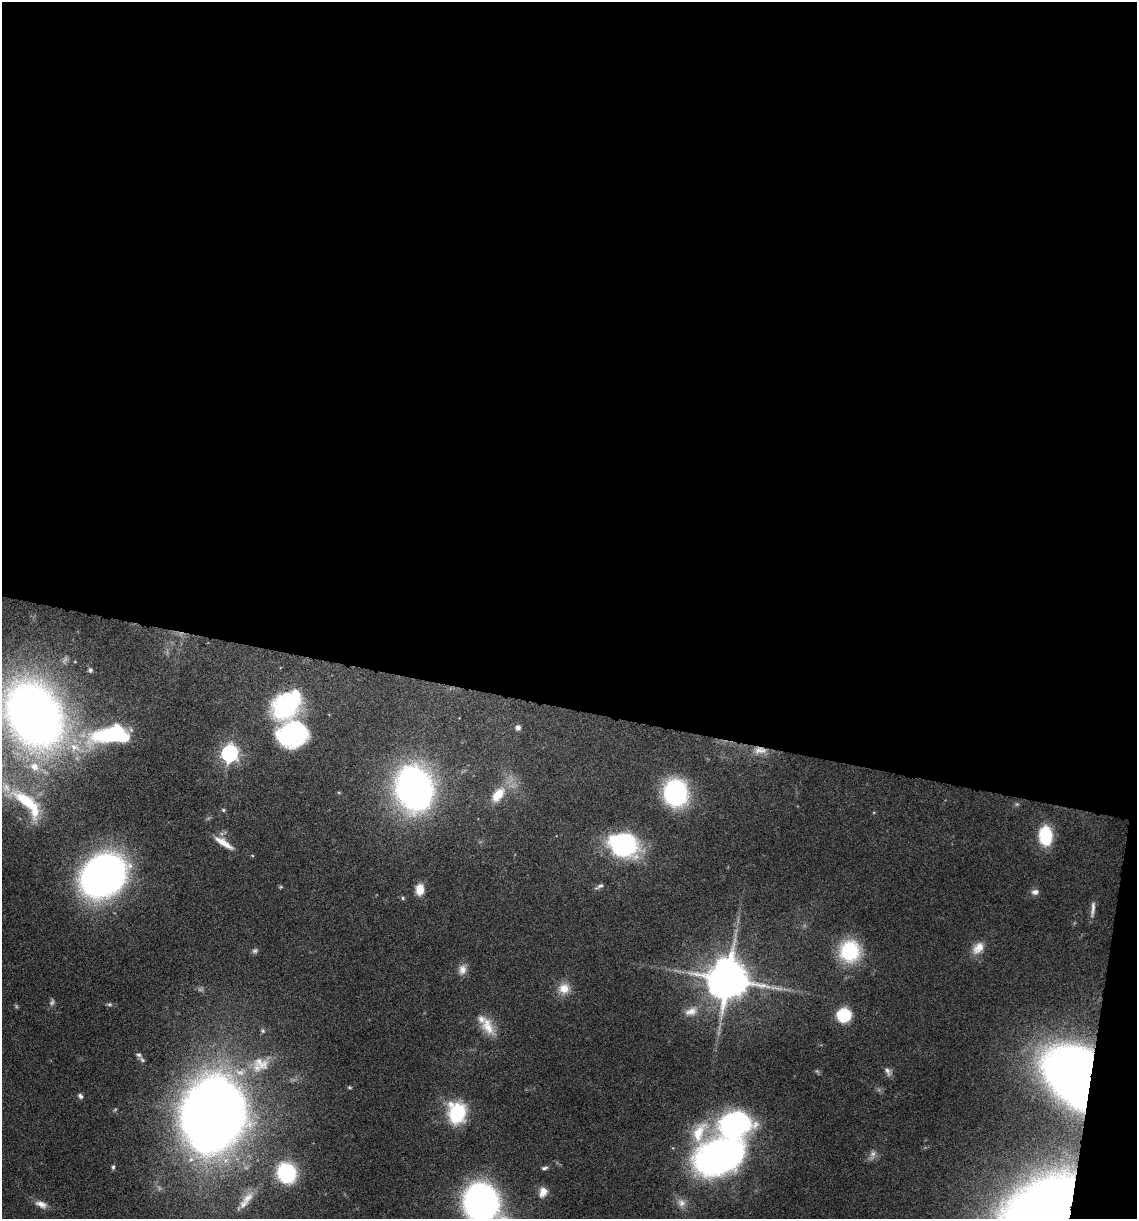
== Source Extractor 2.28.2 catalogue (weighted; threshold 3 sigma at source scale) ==
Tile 4 of 4 x 4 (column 4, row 1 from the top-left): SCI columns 3641-4775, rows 3652-4868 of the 4893 x 4871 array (HDU 1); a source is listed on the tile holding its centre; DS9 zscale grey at full resolution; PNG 1139 x 1221 px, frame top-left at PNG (2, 2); no overlay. Shown black and unused: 59% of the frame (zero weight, under 10 of 20 exposures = <1% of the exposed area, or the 3 px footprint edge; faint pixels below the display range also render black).
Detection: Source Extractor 2.28.2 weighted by HDU 2 'WHT'; one run over the whole footprint, this tile lists its part. Background 0.0424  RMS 0.0026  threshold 0.0105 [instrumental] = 3 sigma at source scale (4.09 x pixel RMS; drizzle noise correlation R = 1.36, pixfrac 0.8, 0.05/0.05 arcsec/px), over >= 5 px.
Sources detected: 64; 4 too faint to see at this stretch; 1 inside a brighter object's white glare — not listed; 5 inside a brighter listed object's ellipse — not listed separately; the other 54 listed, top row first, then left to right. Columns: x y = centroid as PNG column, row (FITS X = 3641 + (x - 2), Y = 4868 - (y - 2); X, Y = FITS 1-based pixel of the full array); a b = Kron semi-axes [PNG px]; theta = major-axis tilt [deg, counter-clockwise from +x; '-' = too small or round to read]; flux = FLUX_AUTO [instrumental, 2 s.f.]
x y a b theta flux
90 670 7 5 -75 0.6
287 704 38 25 46 27
34 714 56 42 -62 230
518 728 7 6 - 0.86
292 734 30 25 15 30
111 735 40 15 3 35
760 750 19 10 -2 2.7
229 753 7 7 - 89
34 767 12 11 - 3.2
414 788 24 18 -74 180
676 793 20 18 -87 39
498 795 22 12 51 5.2
27 802 44 14 -33 14
223 810 5 4 - 0.35
1045 835 21 14 -88 11
224 843 26 7 -33 3.3
624 845 25 20 -17 35
103 876 28 22 37 200
599 886 12 4 28 0.63
281 887 5 4 - 0.27
420 889 12 9 87 3.1
1035 892 10 7 5 1.1
403 898 5 4 - 0.34
1093 909 22 5 83 1.4
978 948 19 12 49 3
255 951 8 6 28 0.63
850 951 24 23 - 16
462 969 14 10 81 1.8
728 979 12 11 - 920
564 988 14 13 - 3.4
109 1004 7 5 0 0.49
691 1011 18 11 20 2.6
844 1015 9 9 - 16
488 1026 25 14 -64 4.5
262 1031 7 6 - 0.46
142 1060 11 5 -55 0.65
261 1063 25 16 -26 5.1
888 1071 13 7 -67 1.1
1076 1076 49 37 -51 260
349 1087 6 4 -7 0.32
80 1096 7 6 - 0.69
457 1113 23 19 -87 15
213 1114 40 33 76 580
734 1124 34 25 16 44
699 1132 36 19 68 9
718 1155 41 26 20 110
113 1167 6 4 89 0.44
544 1168 8 4 13 0.57
286 1173 18 16 -65 20
543 1192 13 10 68 2.1
248 1198 23 12 44 3.7
481 1202 23 18 -56 170
681 1203 12 11 - 1.8
41 1204 17 9 -23 1.9
Overlapping masked pixels (flux is a lower limit): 3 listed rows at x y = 760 750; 1045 835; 1076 1076
Isophote crosses this tile's border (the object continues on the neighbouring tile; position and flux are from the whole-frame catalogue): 2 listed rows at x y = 34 714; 481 1202